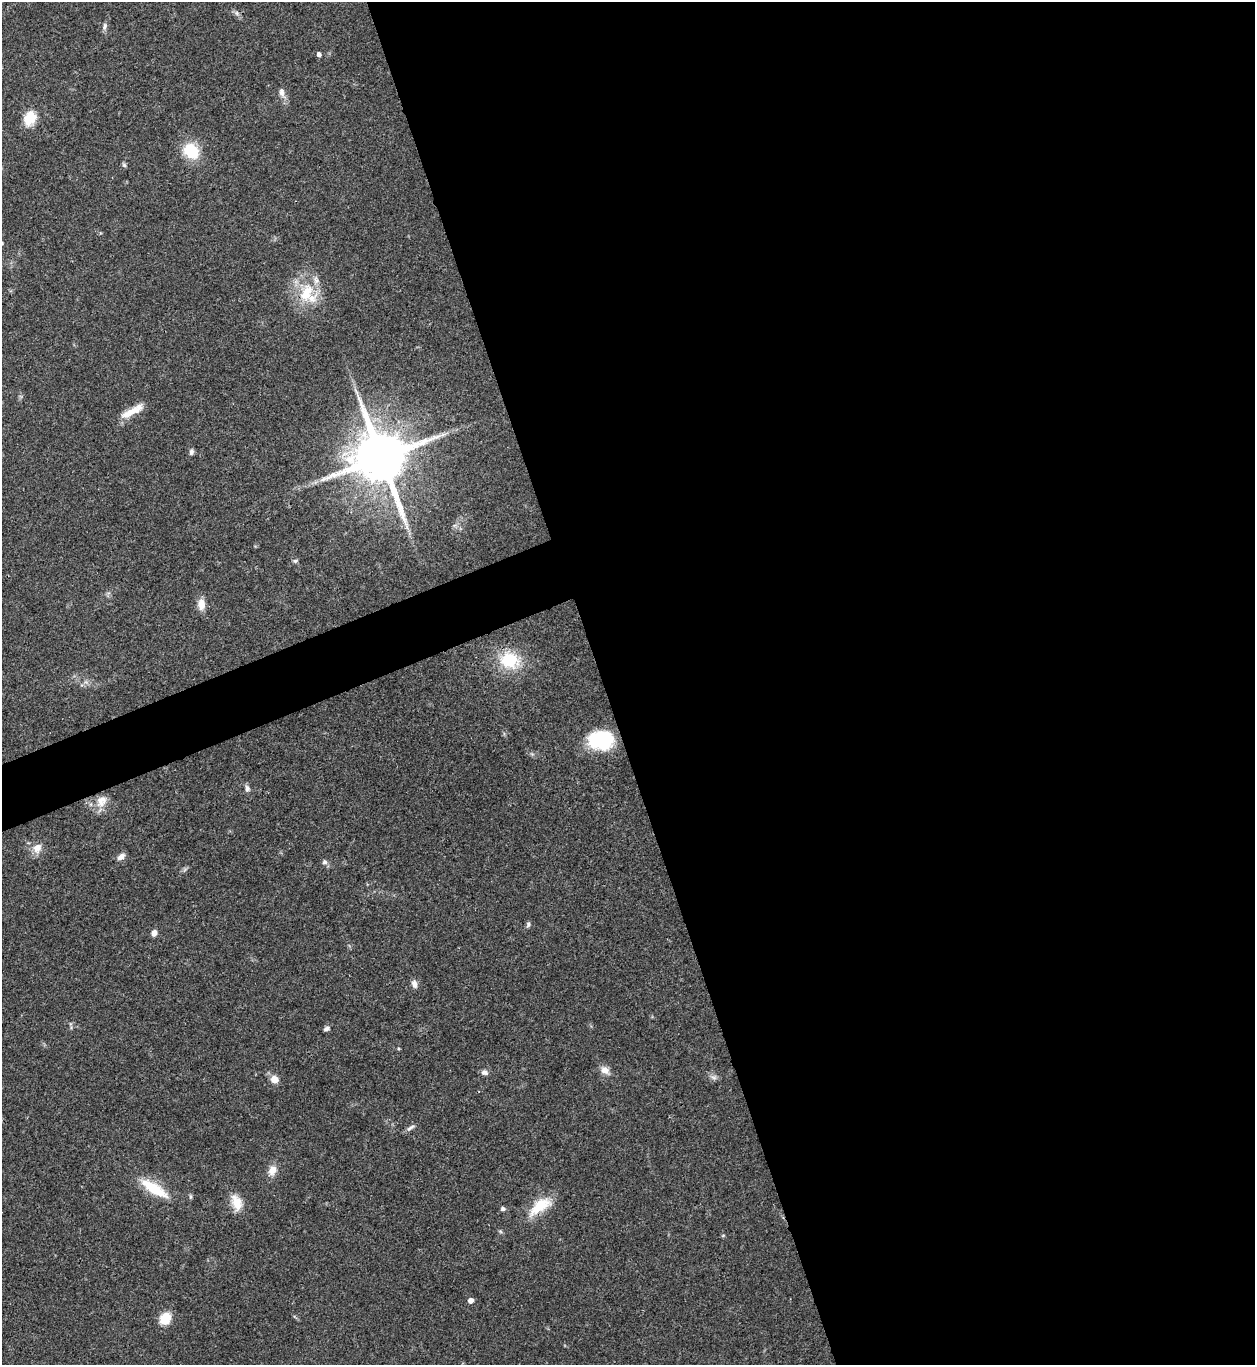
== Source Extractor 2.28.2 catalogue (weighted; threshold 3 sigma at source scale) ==
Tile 8 of 4 x 4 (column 4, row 2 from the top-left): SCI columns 4039-5291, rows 2728-4090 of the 5443 x 5458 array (HDU 1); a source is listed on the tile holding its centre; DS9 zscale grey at full resolution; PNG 1257 x 1367 px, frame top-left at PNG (2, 2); no overlay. Shown black and unused: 54% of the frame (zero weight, under 3 of 4 exposures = <1% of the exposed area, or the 3 px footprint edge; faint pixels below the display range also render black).
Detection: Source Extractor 2.28.2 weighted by HDU 2 'WHT'; one run over the whole footprint, this tile lists its part. Background 0.062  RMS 0.0052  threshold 0.0232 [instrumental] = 3 sigma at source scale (4.5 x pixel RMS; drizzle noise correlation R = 1.50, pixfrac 1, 0.05/0.05 arcsec/px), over >= 5 px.
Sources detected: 40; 1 inside a brighter listed object's ellipse — not listed separately; the other 39 listed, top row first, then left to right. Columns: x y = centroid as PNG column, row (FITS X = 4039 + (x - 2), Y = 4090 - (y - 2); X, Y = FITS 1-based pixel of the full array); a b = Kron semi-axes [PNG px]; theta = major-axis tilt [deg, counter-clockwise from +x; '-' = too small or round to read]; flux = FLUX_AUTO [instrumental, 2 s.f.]
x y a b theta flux
237 13 7 6 - 1.4
105 27 10 6 79 1.6
319 54 5 4 - 1.9
282 92 14 7 -78 2.9
30 118 18 14 68 9.6
191 151 16 13 -47 19
124 165 6 5 - 0.98
306 293 31 19 67 19
356 392 11 3 -55 1.2
132 411 33 8 28 7.9
191 452 8 5 81 1.5
381 458 16 14 -67 3700
295 561 7 5 15 0.91
201 604 14 9 88 4.5
509 660 27 22 -12 21
602 740 21 15 0 48
247 789 9 7 -84 1.7
101 801 18 14 54 6.5
37 848 14 12 57 4.7
121 857 10 6 40 2.6
324 862 6 6 - 1.6
528 924 7 5 86 1.1
154 933 7 6 - 2.5
414 984 11 7 -73 2.4
326 1029 7 5 17 1.4
605 1070 11 8 -38 3.9
484 1072 8 6 -15 2
714 1077 9 4 -19 1.3
274 1079 10 9 - 4.1
410 1128 13 5 35 1.7
272 1170 13 10 62 4.5
154 1188 33 11 -32 19
190 1197 7 4 -82 0.77
236 1202 22 13 -72 7.8
540 1206 32 14 35 15
503 1209 5 5 - 1.6
723 1235 6 4 2 0.57
471 1301 5 4 - 3
165 1319 13 11 60 9.9
Overlapping masked pixels (flux is a lower limit): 1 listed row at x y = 381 458